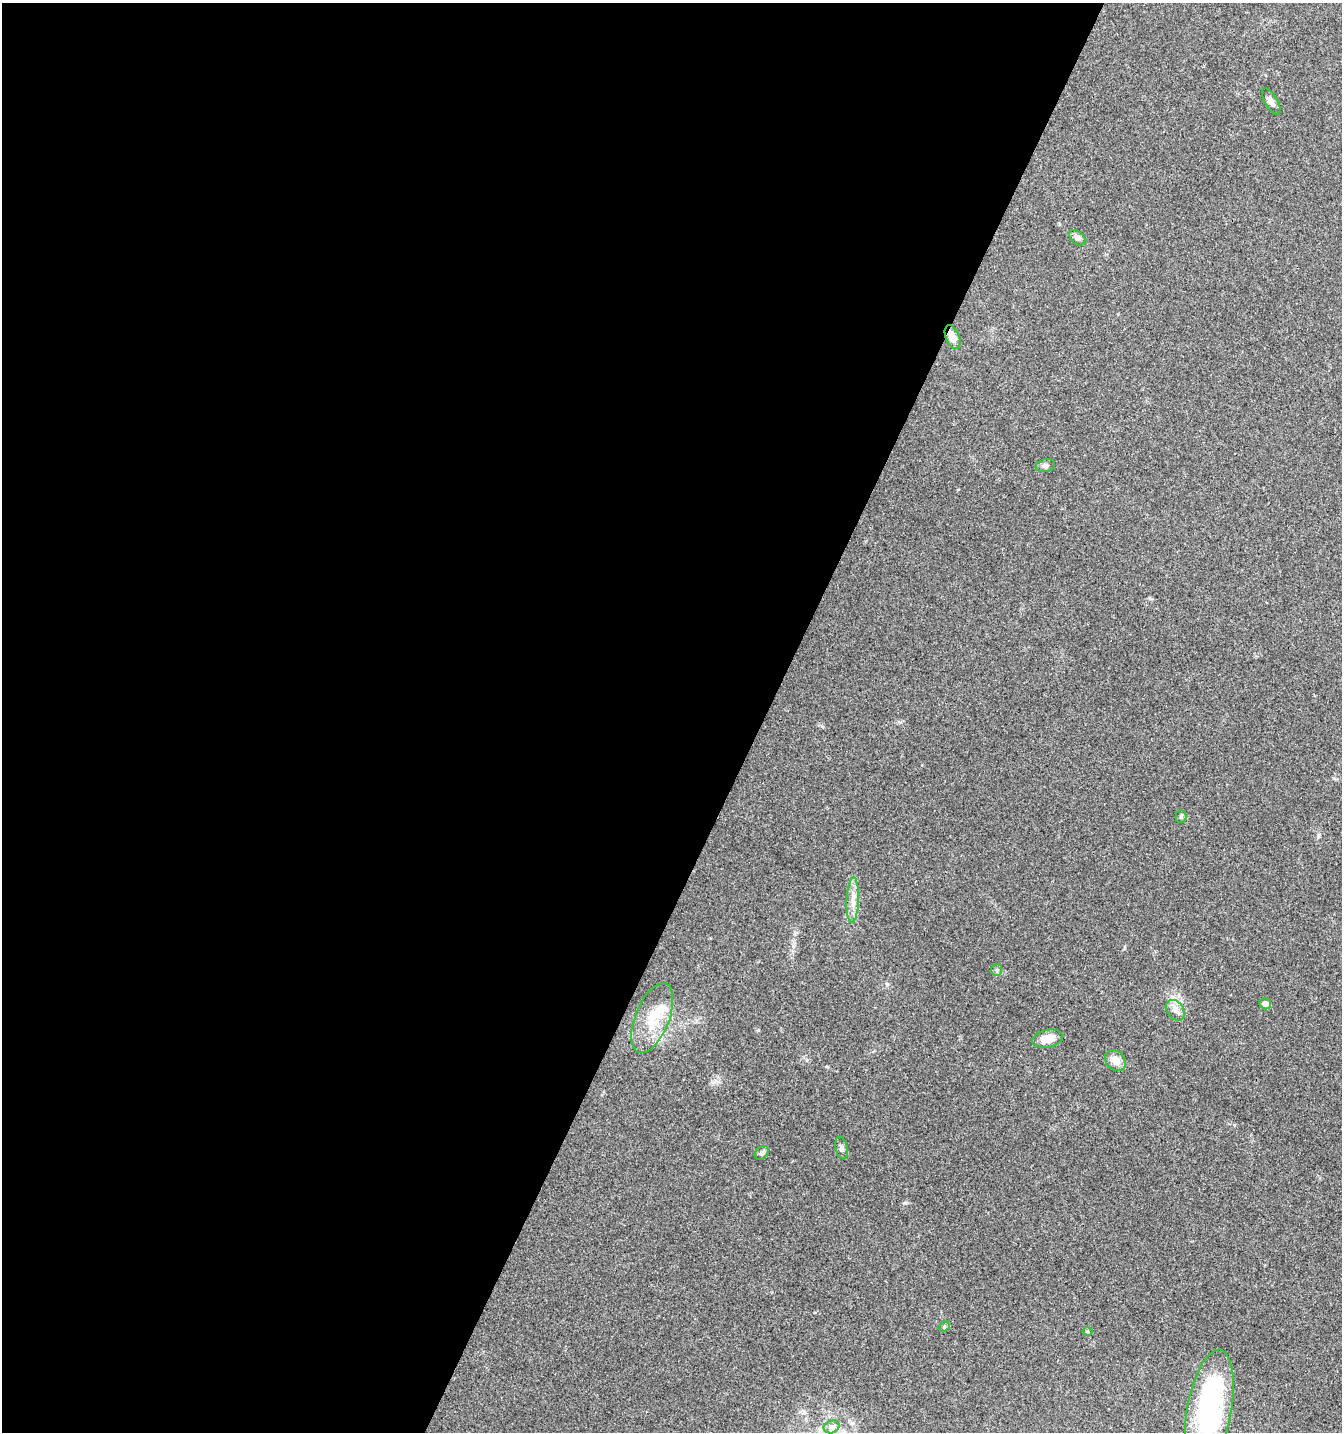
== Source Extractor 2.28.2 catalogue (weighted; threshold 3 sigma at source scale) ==
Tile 5 of 4 x 4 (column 1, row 2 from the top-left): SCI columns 202-1541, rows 2869-4298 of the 5831 x 5727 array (HDU 1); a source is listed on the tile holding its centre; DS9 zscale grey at full resolution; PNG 1344 x 1434 px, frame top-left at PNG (2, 3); each listed source drawn as its Kron ellipse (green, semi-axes under 4 px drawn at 4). Shown black and unused: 57% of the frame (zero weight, under 3 of 4 exposures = <1% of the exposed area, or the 3 px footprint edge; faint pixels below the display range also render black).
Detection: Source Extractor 2.28.2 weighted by HDU 2 'WHT'; one run over the whole footprint, this tile lists its part. Background 0.0438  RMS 0.0034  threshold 0.0155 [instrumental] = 3 sigma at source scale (4.5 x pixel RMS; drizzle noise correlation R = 1.50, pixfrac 1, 0.0396/0.0396 arcsec/px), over >= 5 px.
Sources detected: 20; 1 inside a brighter object's white glare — neither listed nor drawn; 1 inside a brighter listed object's ellipse — not listed separately; the other 18 listed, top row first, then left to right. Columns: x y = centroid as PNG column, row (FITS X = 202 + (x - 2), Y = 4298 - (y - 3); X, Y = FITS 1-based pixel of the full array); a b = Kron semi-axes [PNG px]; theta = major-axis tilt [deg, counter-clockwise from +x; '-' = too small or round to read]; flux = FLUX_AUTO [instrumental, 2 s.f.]
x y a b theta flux
1271 101 15 6 -59 1.5
1077 238 9 6 -42 1.4
953 337 12 6 -68 3.5
1045 466 10 6 13 1.1
1181 817 6 5 - 0.59
853 900 23 6 88 3.3
997 970 6 5 - 0.67
1265 1004 6 5 - 1.7
1175 1010 11 8 -51 2.1
652 1018 37 17 68 11
1048 1039 15 9 11 4.5
1115 1060 11 9 -44 3.3
842 1148 11 6 -78 1.1
762 1153 8 6 43 0.81
944 1327 6 4 46 0.53
1087 1331 5 3 - 0.36
1209 1410 61 22 79 48
832 1427 8 6 20 1.4
Overlapping masked pixels (flux is a lower limit): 1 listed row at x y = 953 337
Isophote crosses this tile's border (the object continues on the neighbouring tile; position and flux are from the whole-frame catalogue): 1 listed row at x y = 1209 1410
Unlisted compact peaks at least as high as the median listed source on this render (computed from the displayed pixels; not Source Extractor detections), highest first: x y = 905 1203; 887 984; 758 1030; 1149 598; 1318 836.